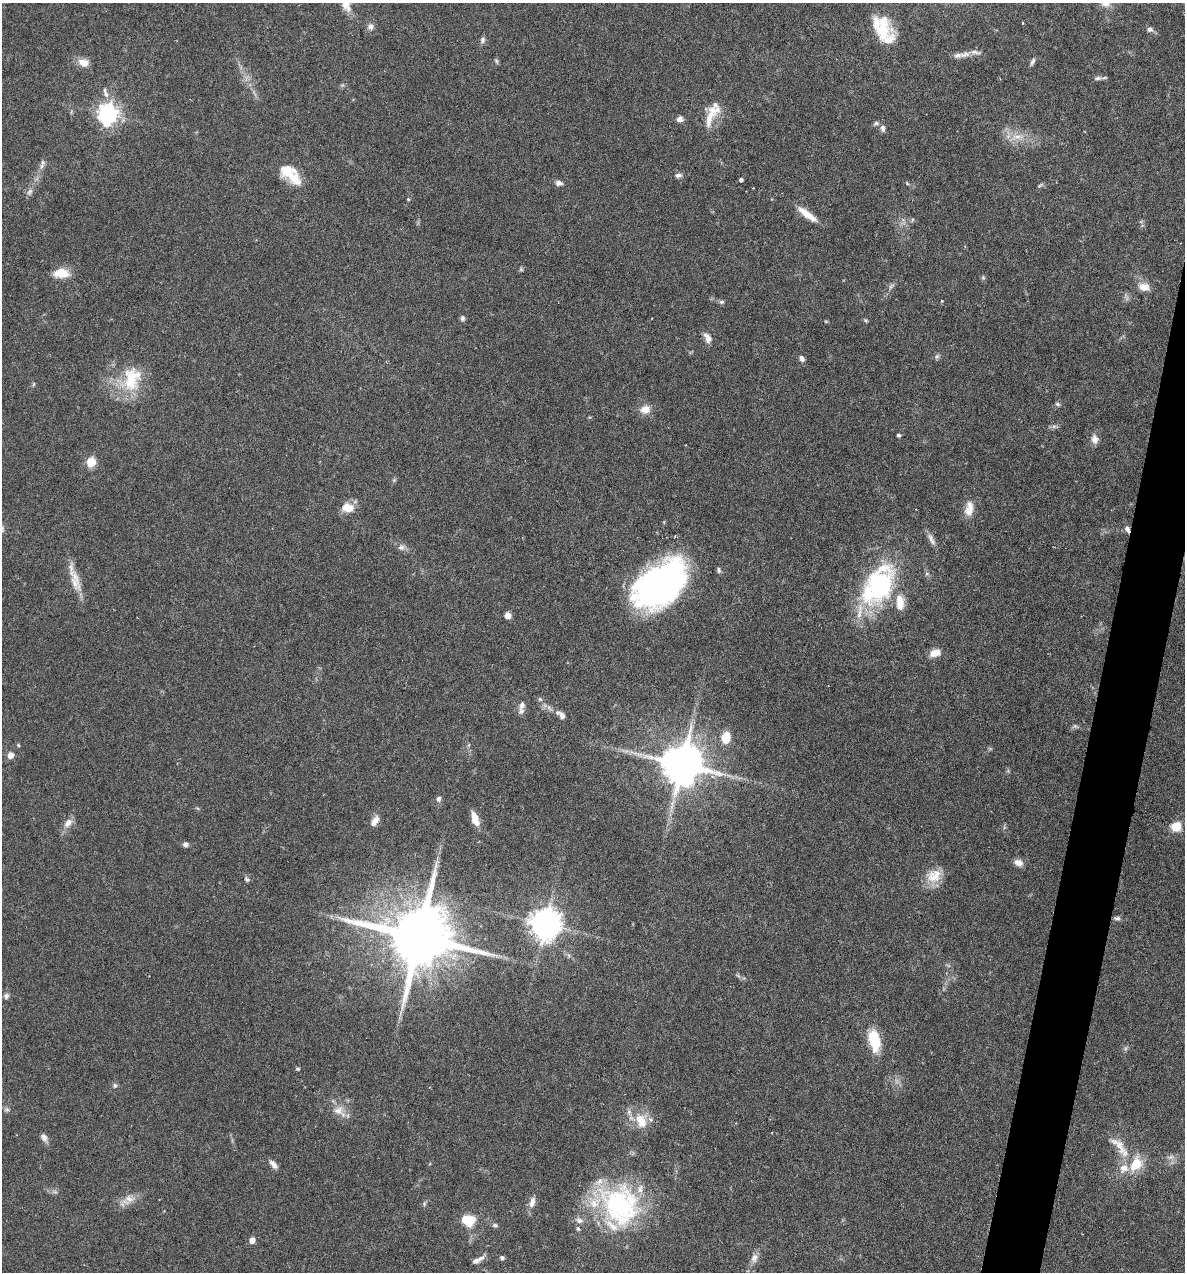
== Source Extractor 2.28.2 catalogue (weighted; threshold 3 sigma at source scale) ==
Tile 10 of 4 x 4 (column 2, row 3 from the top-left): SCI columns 1306-2488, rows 1271-2540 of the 5097 x 5080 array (HDU 1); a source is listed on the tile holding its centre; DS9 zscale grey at full resolution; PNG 1187 x 1274 px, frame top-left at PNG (2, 3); no overlay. Shown black and unused: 3% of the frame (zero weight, under 4 of 7 exposures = <1% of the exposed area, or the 3 px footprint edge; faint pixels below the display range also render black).
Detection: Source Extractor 2.28.2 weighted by HDU 2 'WHT'; one run over the whole footprint, this tile lists its part. Background 0.111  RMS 0.0036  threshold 0.0147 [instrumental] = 3 sigma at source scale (4.09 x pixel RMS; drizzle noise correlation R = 1.36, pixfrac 0.8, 0.05/0.05 arcsec/px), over >= 5 px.
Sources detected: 127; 1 too faint to see at this stretch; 2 inside a brighter object's white glare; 1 long thin detection or spike segment (spike, bleed or trail) — not listed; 18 inside a brighter listed object's ellipse — not listed separately; the other 105 listed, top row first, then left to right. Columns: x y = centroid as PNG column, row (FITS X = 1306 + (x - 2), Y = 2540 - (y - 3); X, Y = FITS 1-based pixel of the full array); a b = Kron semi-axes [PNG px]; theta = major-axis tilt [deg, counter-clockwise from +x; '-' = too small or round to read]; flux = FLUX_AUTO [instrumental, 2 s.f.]
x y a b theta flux
1105 2 14 12 -16 3.2
346 4 20 11 -70 4.2
370 27 9 8 - 1.5
882 28 34 21 -89 13
1150 29 8 6 -12 1.1
482 40 9 6 72 0.99
965 54 17 7 16 2.2
496 61 7 5 -68 0.6
1032 62 9 5 61 0.94
84 63 13 9 -16 3.5
1097 78 9 5 6 0.88
711 113 38 11 73 6.4
108 114 8 7 - 190
680 119 8 7 - 1.4
876 123 7 5 10 0.76
883 128 9 6 -86 1.2
1017 137 24 8 7 4.5
42 166 11 6 57 1.4
290 174 30 15 -43 9.2
678 175 9 6 7 1.1
741 179 4 3 - 0.97
559 183 8 6 -12 1.5
907 183 5 4 - 0.39
1040 185 10 4 36 0.53
753 188 2 2 - 0.21
30 192 10 6 53 1.3
408 199 5 3 - 0.34
807 214 26 7 -37 5.1
912 220 6 3 72 0.43
521 269 5 5 - 0.5
61 273 18 11 2 5.7
983 278 6 5 - 0.51
891 286 11 4 42 0.92
1144 287 13 9 -11 3.7
942 301 4 4 - 0.27
721 302 7 5 13 0.71
462 318 7 6 - 0.85
866 320 6 4 -22 0.47
826 321 5 3 - 0.34
707 338 13 8 -66 2.4
937 356 8 6 45 0.83
802 358 8 6 -57 1.2
131 380 35 20 -89 15
33 384 6 4 88 0.44
1058 404 7 4 -26 0.61
645 409 15 11 7 3.2
1054 426 7 5 42 0.82
898 435 4 4 - 0.55
1095 439 12 8 -83 2.2
91 462 6 5 - 15
347 508 16 10 -5 4.9
969 509 19 10 83 4.2
1127 529 8 6 -65 1.3
931 538 13 6 -69 1.7
401 547 10 7 4 1.4
719 570 7 5 -78 0.74
74 582 29 12 -57 5.4
665 582 50 35 31 100
879 586 44 28 50 49
508 615 7 6 - 1.9
935 653 12 8 20 3.7
540 699 6 5 - 0.63
522 705 12 8 78 2.1
562 715 11 7 -60 1.8
1075 726 7 5 -45 0.65
726 738 12 9 78 6.7
18 745 5 4 - 0.37
10 755 5 5 - 3.7
682 764 12 11 - 1300
438 799 7 6 - 0.99
475 819 16 7 -71 4.1
375 821 14 7 57 2.3
68 823 13 8 49 2.6
1176 826 9 8 - 6.7
185 844 6 6 - 1.2
1018 863 11 8 -21 2.1
934 876 22 17 26 6.4
247 879 8 5 -52 0.72
1117 918 9 6 -4 0.95
545 924 9 9 - 570
419 937 21 16 -13 3600
6 996 7 6 - 0.93
874 1040 19 9 -78 14
298 1069 5 4 - 0.52
115 1085 7 6 - 0.74
7 1109 8 6 -1 0.77
338 1110 15 12 11 3.7
641 1121 23 15 -68 7.5
44 1137 10 7 -63 1.6
1120 1146 37 11 -59 7
1170 1157 10 6 26 1.3
273 1164 13 6 -50 1.8
1136 1164 23 15 61 8.6
55 1192 7 4 -19 0.69
128 1199 19 12 25 3.7
532 1202 14 7 75 2.2
424 1203 7 4 71 0.58
620 1205 53 45 -55 54
468 1220 13 9 -9 11
495 1225 7 4 -8 0.79
578 1229 7 5 -73 0.69
252 1240 5 5 - 3.2
502 1258 5 5 - 0.81
754 1258 13 9 63 2.1
478 1260 17 6 27 1.9
Overlapping masked pixels (flux is a lower limit): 1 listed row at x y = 1127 529
Isophote crosses this tile's border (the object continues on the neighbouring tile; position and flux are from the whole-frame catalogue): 2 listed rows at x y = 1105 2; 346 4